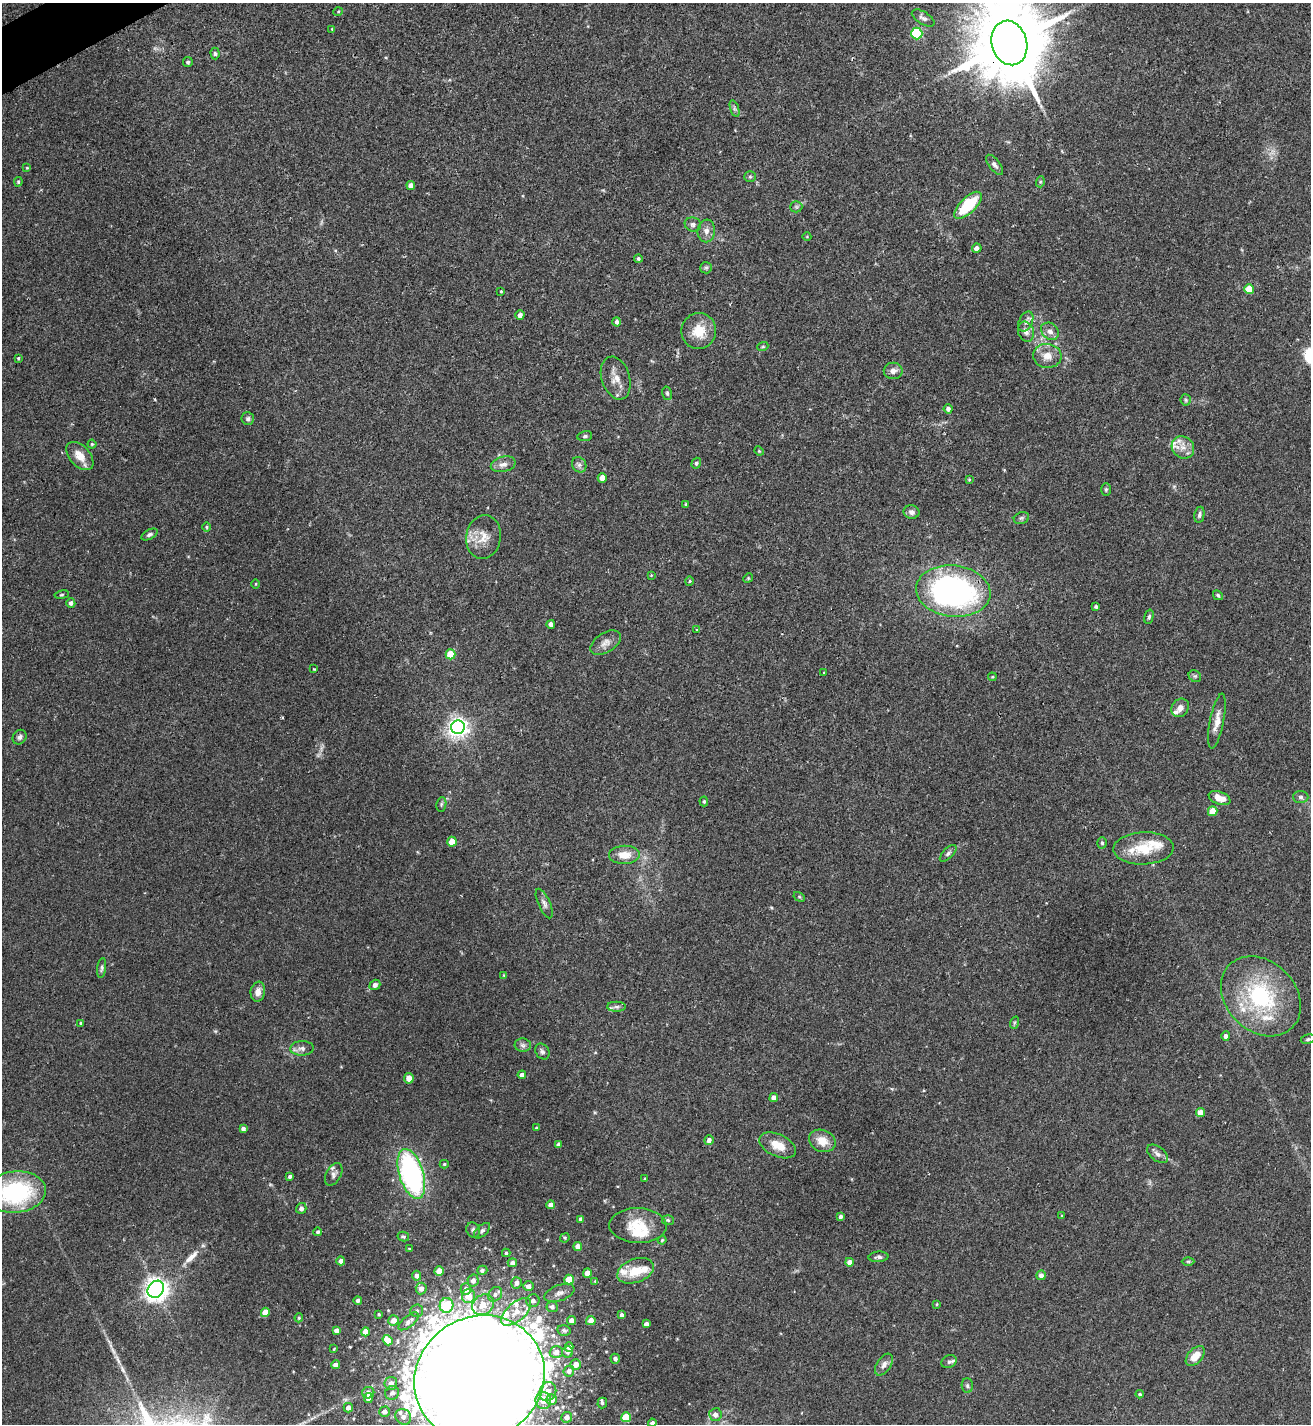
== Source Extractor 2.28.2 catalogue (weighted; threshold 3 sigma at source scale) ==
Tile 11 of 4 x 4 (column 3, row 3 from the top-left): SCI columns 2778-4086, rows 1429-2850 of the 5688 x 5698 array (HDU 1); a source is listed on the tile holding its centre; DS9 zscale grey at full resolution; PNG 1313 x 1426 px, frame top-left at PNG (2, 3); each listed source drawn as its Kron ellipse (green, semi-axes under 4 px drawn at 4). Shown black and unused: <1% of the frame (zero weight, under 2 of 3 exposures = <1% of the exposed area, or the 3 px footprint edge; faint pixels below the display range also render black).
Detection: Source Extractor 2.28.2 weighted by HDU 2 'WHT'; one run over the whole footprint, this tile lists its part. Background 0.0713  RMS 0.0061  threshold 0.0274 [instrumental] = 3 sigma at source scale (4.5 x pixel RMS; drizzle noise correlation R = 1.50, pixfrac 1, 0.05/0.05 arcsec/px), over >= 5 px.
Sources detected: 227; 2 too faint to see at this stretch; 1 inside a brighter object's white glare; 1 long thin detection or spike segment (spike, bleed or trail) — neither listed nor drawn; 14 inside a brighter listed object's ellipse — not listed separately; the other 209 listed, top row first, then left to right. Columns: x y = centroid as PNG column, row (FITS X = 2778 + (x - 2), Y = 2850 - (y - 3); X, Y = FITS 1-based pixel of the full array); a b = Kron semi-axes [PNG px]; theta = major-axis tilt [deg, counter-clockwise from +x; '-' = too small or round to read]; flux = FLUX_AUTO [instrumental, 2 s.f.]
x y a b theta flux
338 12 5 3 - 0.54
923 18 13 6 -32 2.3
332 29 3 3 - 0.49
917 33 6 5 - 43
1009 43 22 17 -73 8600
215 53 6 4 -88 1.2
188 62 5 5 - 1.2
734 108 8 4 -71 1.3
994 165 12 5 -52 2.3
27 168 4 4 - 0.58
750 177 6 5 - 1.1
18 182 5 4 - 0.94
1040 182 5 3 - 0.71
411 185 4 4 - 2.8
968 205 18 8 45 27
796 207 6 5 - 1.1
693 224 8 7 - 2
706 231 11 9 83 3.7
807 237 4 3 - 0.44
977 248 5 4 - 2.5
638 259 4 4 - 1
706 268 6 5 - 1.2
1249 289 5 4 - 13
501 291 4 3 - 0.56
520 315 5 4 - 2.7
617 322 5 4 - 1.9
1026 322 10 6 63 2.4
699 331 18 17 - 13
1050 331 10 7 -42 3.1
1026 332 10 8 -71 3.3
763 346 5 3 - 0.67
1047 356 14 12 -6 6.7
18 358 4 3 - 0.65
893 371 9 8 - 3
616 378 22 14 -72 7.8
667 393 7 5 -75 1
1186 400 5 5 - 0.94
948 409 4 4 - 2.1
248 419 6 6 - 1.4
585 436 7 5 10 1.2
92 444 4 4 - 0.76
1183 447 12 10 -43 5
759 451 5 4 - 0.62
80 456 17 10 -48 7.9
696 463 5 4 - 1.4
503 464 13 7 13 3.7
579 465 8 7 - 2.1
602 478 4 4 - 5.1
969 480 3 2 - 0.54
1106 489 6 5 - 0.92
686 504 4 3 - 0.76
912 512 8 7 - 2.5
1199 515 8 5 79 1.5
1021 518 8 5 20 1.2
207 527 5 3 - 0.67
149 534 9 5 27 1.3
483 537 22 17 81 9.9
651 575 4 4 - 0.51
748 578 5 4 - 0.71
689 581 4 3 - 0.72
256 584 5 3 - 0.5
953 591 37 25 -7 180
62 595 7 3 9 0.8
1218 595 5 4 - 0.93
71 603 5 4 - 2.1
1096 606 4 4 - 1.2
1149 617 7 4 75 1.1
551 624 4 4 - 2.8
696 630 4 3 - 0.71
606 643 17 9 32 4.3
450 654 5 5 - 16
314 669 3 2 - 0.46
824 673 3 3 - 1.7
1195 676 7 5 -43 1.2
992 677 4 3 - 0.58
1180 708 10 8 54 3.7
1217 721 28 7 79 6
458 727 7 7 - 330
20 737 8 6 52 1.9
1301 797 7 6 - 1.5
1220 798 11 6 -21 6.1
704 801 5 4 - 0.84
441 804 7 5 82 1.1
1213 811 5 4 - 12
452 842 5 4 - 9.2
1102 843 5 4 - 0.89
1144 848 30 16 2 18
948 853 10 5 45 1.6
624 855 15 9 1 8.1
799 897 6 4 -29 0.76
544 904 16 6 -66 2.4
102 968 10 4 83 1.3
504 975 4 3 - 0.55
375 985 6 5 - 2
258 992 10 7 81 4.3
1261 996 44 35 -45 63
616 1007 9 5 0 1.6
80 1023 4 3 - 0.64
1014 1023 6 4 72 0.74
1226 1036 5 4 - 1.9
1308 1039 7 4 11 1.1
523 1045 8 6 -4 1.9
302 1048 11 7 3 3
542 1051 8 6 -55 1.7
522 1075 4 4 - 2.6
409 1078 5 5 - 5.4
774 1098 4 4 - 3.1
1200 1112 4 4 - 7
536 1128 4 3 - 0.53
243 1129 4 4 - 2.3
709 1140 5 4 - 2.4
822 1141 14 10 -24 8.4
559 1144 4 3 - 2.3
778 1145 19 11 -25 9.4
1157 1154 12 7 -39 2.6
444 1164 4 4 - 0.82
334 1174 12 7 61 2.4
411 1174 26 12 -73 120
290 1176 4 3 - 1.4
645 1179 3 3 - 0.87
16 1192 30 20 6 68
551 1205 4 4 - 3
301 1208 5 5 - 2.1
841 1216 4 3 - 2.2
1062 1216 4 3 - 0.65
581 1219 4 4 - 2.4
668 1220 6 5 - 0.9
638 1226 29 17 -2 17
473 1230 8 6 -63 1.7
482 1231 10 5 43 1.6
318 1232 4 4 - 1.2
403 1236 6 4 -12 1
565 1238 5 4 - 0.76
662 1240 4 4 - 0.71
578 1246 4 4 - 4
409 1249 3 3 - 0.59
506 1253 4 4 - 0.96
878 1257 10 5 5 1.6
341 1261 4 4 - 2.8
1188 1261 6 4 0 0.84
849 1262 4 4 - 3.3
512 1263 5 4 - 2.6
482 1270 5 4 - 1.4
439 1271 4 4 - 6.3
636 1271 19 11 20 13
587 1273 4 4 - 4.7
1041 1275 5 5 - 2.8
417 1276 5 4 - 2.6
569 1280 5 4 - 11
473 1281 6 5 - 3
595 1281 4 3 - 0.64
517 1283 6 5 - 2.9
528 1286 5 5 - 2.7
421 1288 6 5 - 3.5
156 1289 9 7 50 500
466 1289 6 5 - 3.2
559 1293 16 8 20 3.4
495 1294 8 6 50 2.3
468 1296 7 6 - 9.4
358 1300 4 4 - 1.4
533 1301 6 6 - 2.2
937 1304 4 3 - 0.59
446 1305 7 7 - 30
483 1305 11 9 33 7.7
552 1307 5 5 - 1.6
417 1311 6 6 - 1.4
265 1312 5 4 - 8.3
516 1312 18 9 41 9.2
379 1314 3 3 - 0.85
622 1315 4 3 - 1.8
299 1318 4 4 - 0.71
394 1320 5 5 - 4.9
571 1320 4 4 - 3.2
409 1321 12 5 39 2.9
591 1321 5 4 - 5.2
646 1324 4 4 - 2.7
336 1330 4 4 - 2.4
564 1330 7 5 -12 1.3
366 1332 4 4 - 6.5
388 1340 5 4 - 9.2
569 1347 5 4 - 2.9
334 1349 4 3 - 0.54
556 1352 6 5 - 3.6
568 1352 5 5 - 1.5
1195 1356 12 7 47 7.7
615 1359 5 4 - 1.6
949 1362 8 6 28 1.7
576 1364 5 5 - 4.2
335 1365 4 4 - 3
884 1365 12 6 56 3.1
569 1371 5 5 - 2.4
479 1378 66 61 31 8300
391 1383 6 6 - 3.7
967 1386 7 5 -87 1.4
548 1391 10 8 65 6.3
368 1393 6 5 - 3.3
392 1393 7 6 - 2.1
1140 1394 4 3 - 0.83
368 1398 5 4 - 3.6
551 1400 5 5 - 4.5
543 1401 9 7 -73 5.4
602 1403 5 4 - 1.3
348 1408 5 4 - 3.1
384 1412 5 5 - 3.2
715 1415 6 6 - 2.9
403 1417 8 7 - 3.7
567 1417 5 5 - 2.8
626 1417 5 5 - 23
652 1423 4 4 - 1.9
Overlapping masked pixels (flux is a lower limit): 2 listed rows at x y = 1009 43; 953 591
Isophote crosses this tile's border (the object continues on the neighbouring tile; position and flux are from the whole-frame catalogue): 4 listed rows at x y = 1009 43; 16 1192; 479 1378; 652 1423